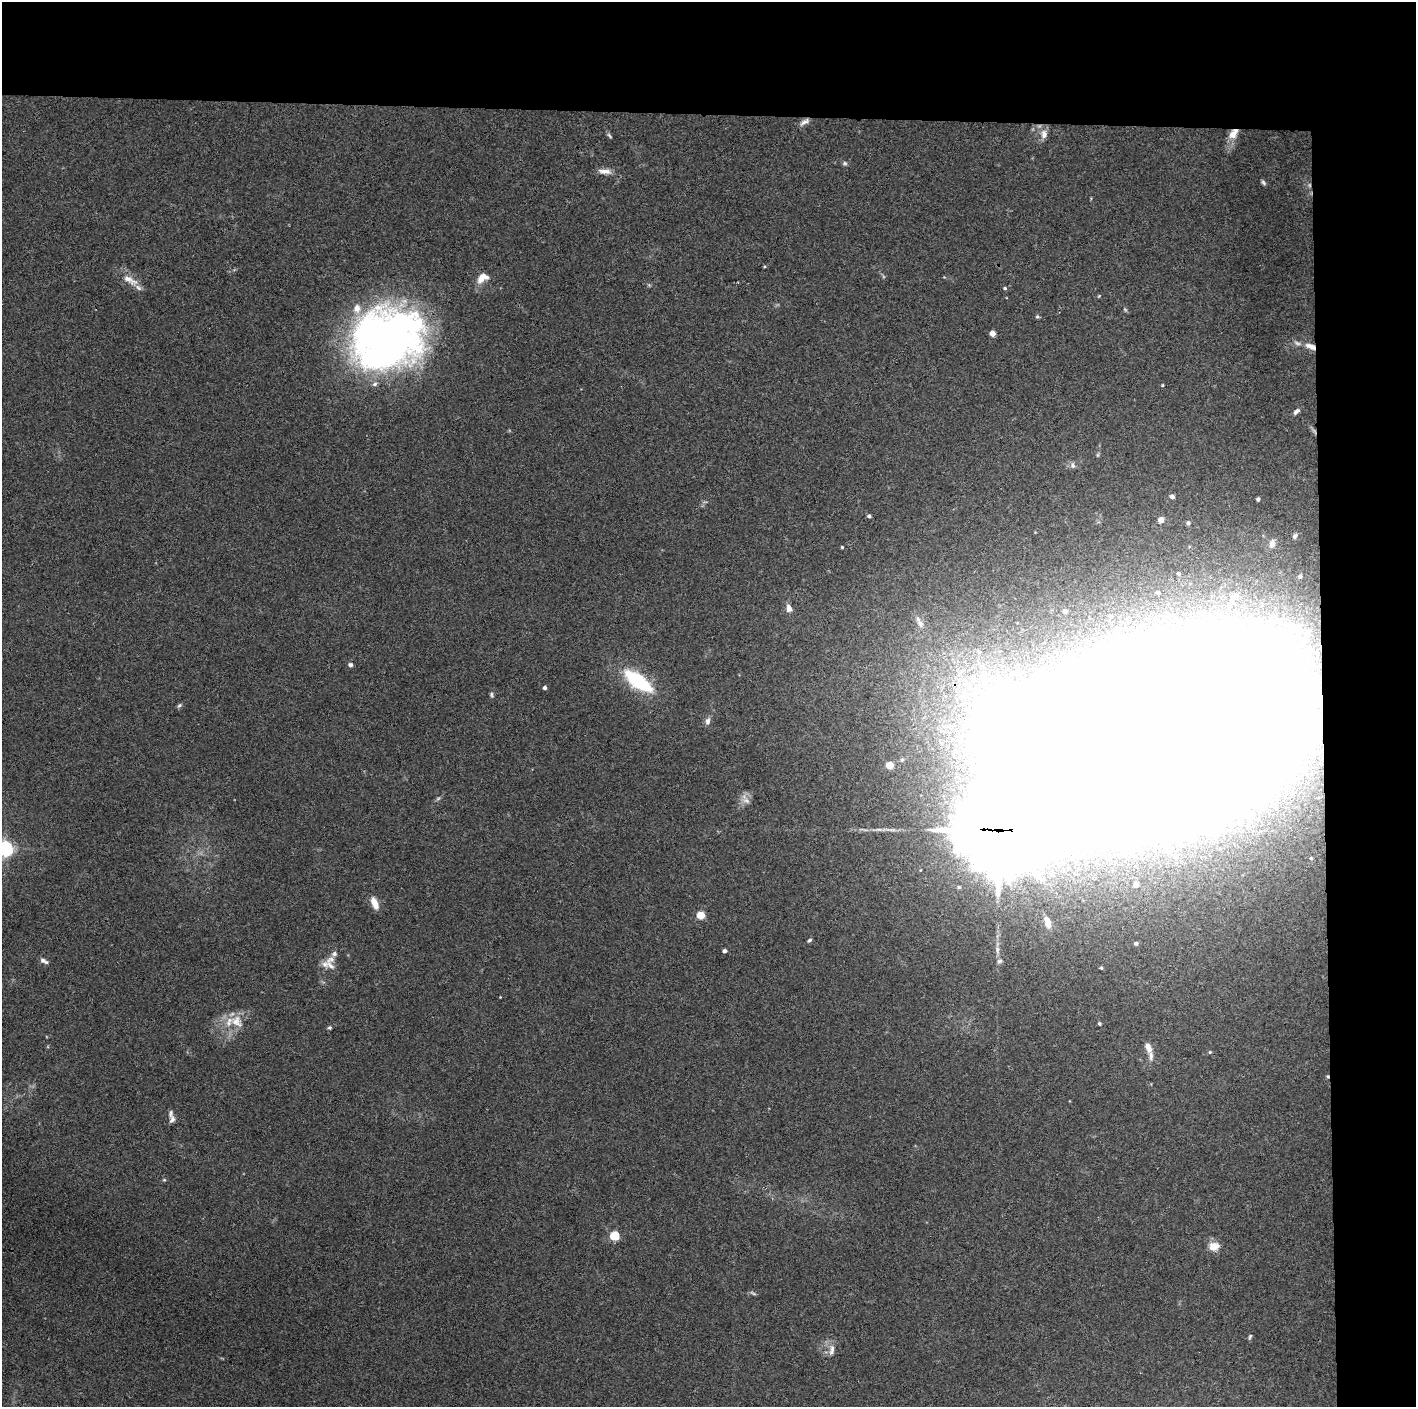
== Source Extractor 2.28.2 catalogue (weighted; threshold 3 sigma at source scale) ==
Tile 3 of 3 x 3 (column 3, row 1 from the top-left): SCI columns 2831-4244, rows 2813-4217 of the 4244 x 4221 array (HDU 1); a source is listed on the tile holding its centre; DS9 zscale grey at full resolution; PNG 1418 x 1409 px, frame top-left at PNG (2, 2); no overlay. Shown black and unused: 14% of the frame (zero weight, under 3 of 4 exposures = <1% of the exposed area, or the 3 px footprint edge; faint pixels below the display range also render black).
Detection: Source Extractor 2.28.2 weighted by HDU 2 'WHT'; one run over the whole footprint, this tile lists its part. Background 0.0329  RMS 0.0045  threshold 0.0204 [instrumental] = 3 sigma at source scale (4.5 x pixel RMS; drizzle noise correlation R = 1.50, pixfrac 1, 0.05/0.05 arcsec/px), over >= 5 px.
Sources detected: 79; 1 too faint to see at this stretch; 2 inside a brighter object's white glare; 1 cosmic-ray / hot-pixel residue — not listed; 6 inside a brighter listed object's ellipse — not listed separately; the other 69 listed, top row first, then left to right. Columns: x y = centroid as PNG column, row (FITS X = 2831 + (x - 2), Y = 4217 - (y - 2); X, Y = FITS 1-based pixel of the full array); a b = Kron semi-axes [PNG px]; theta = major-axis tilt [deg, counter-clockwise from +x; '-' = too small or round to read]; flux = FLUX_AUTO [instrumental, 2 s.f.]
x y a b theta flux
804 122 15 5 31 2.1
1044 134 13 9 89 3
1233 134 15 9 52 5.1
609 135 9 3 -50 0.72
845 163 6 5 - 0.79
605 171 17 6 -3 3
1263 183 7 4 -46 0.86
482 278 16 10 29 4.8
130 280 27 9 -28 5.4
1005 288 5 4 - 0.6
1037 317 5 4 - 0.67
992 333 5 4 - 3.1
389 339 74 57 38 250
1310 346 15 7 -21 4
1162 385 3 3 - 0.43
1296 412 9 5 47 1.4
1073 465 8 6 -86 1.2
1172 496 4 4 - 1.7
1258 499 4 3 - 0.89
869 516 4 4 - 0.92
1161 519 4 4 - 3.9
1188 523 4 4 - 0.92
1295 536 6 5 - 1.1
1272 544 11 7 78 2.3
842 547 4 3 - 0.43
1178 573 6 5 - 1.1
1300 576 6 5 - 1.1
1158 593 5 4 - 0.83
1234 596 9 7 22 2.6
789 608 11 7 -81 2.3
1065 611 4 4 - 1.6
1111 616 5 5 - 0.8
919 622 19 7 -60 3.1
350 665 6 5 - 1.1
638 681 24 9 -36 45
545 688 4 4 - 1.1
492 695 9 4 -79 0.85
179 705 7 4 21 0.79
708 721 10 7 83 1.8
1164 733 153 74 15 10000
889 765 5 4 - 7.4
746 801 11 6 -26 2.1
998 830 32 26 -5 7600
5 848 6 6 - 150
1176 857 6 6 - 1.5
1311 858 4 3 - 0.47
1136 884 8 7 - 4.1
375 903 16 7 -66 4
701 915 5 4 - 15
1047 922 14 6 -71 2.9
809 940 6 4 28 0.68
1136 943 4 4 - 0.97
724 951 4 4 - 1.1
330 960 13 8 19 3.1
44 961 12 5 -29 1.5
999 961 7 5 16 0.89
1101 968 4 4 - 0.57
500 997 2 2 - 0.25
236 1021 19 16 -44 8.2
1099 1023 4 4 - 0.68
330 1028 4 4 - 0.71
1148 1047 13 7 -67 3.2
1210 1052 5 4 - 0.51
172 1119 9 6 66 1.5
614 1236 5 5 - 27
1214 1246 13 10 11 5
754 1294 8 3 -19 0.76
1250 1336 7 4 64 0.68
832 1350 16 6 82 2.5
Overlapping masked pixels (flux is a lower limit): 4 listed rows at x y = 1233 134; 1310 346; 1164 733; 998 830
Isophote crosses this tile's border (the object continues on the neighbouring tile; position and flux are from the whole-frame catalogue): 1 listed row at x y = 5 848